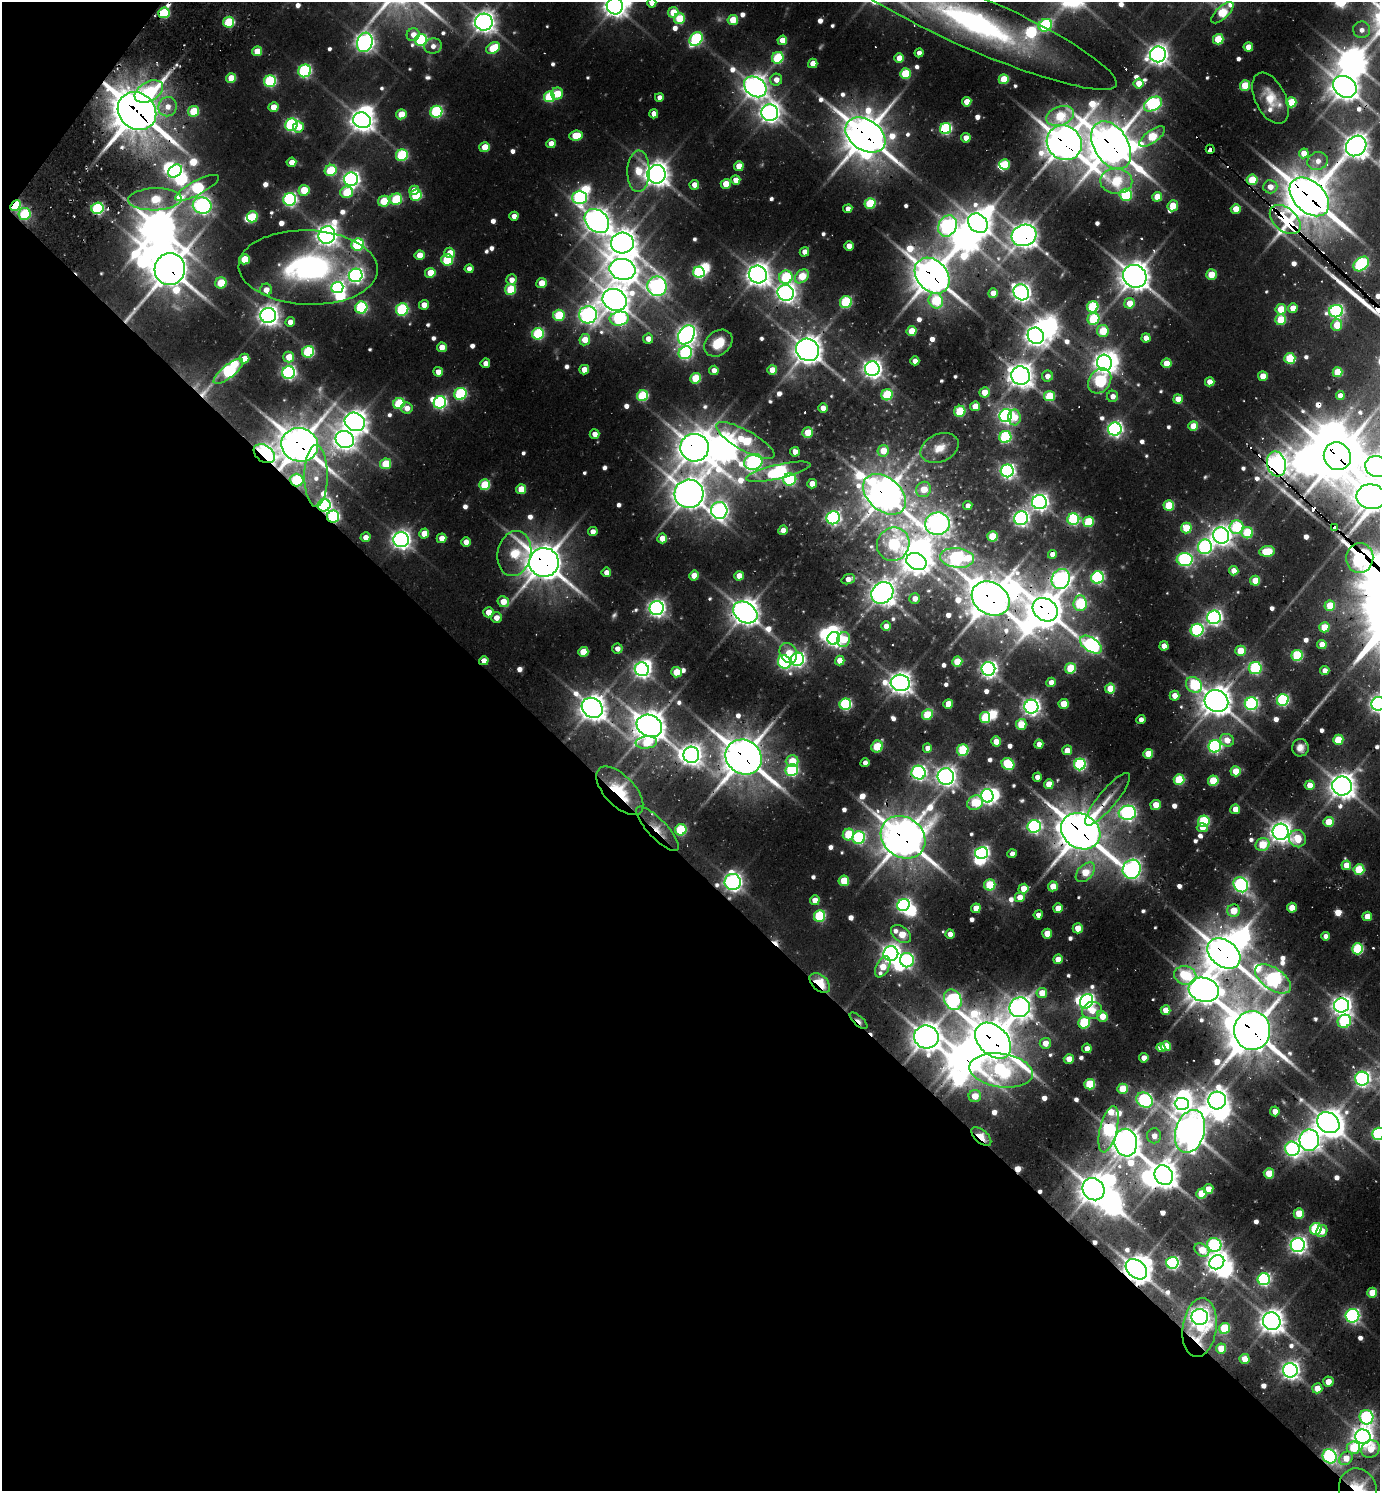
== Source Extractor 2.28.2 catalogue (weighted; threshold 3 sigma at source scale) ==
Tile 9 of 4 x 4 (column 1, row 3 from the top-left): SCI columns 303-1680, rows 1559-3047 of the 6039 x 6026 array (HDU 1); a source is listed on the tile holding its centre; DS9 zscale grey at full resolution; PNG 1382 x 1493 px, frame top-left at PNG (2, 2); each listed source drawn as its Kron ellipse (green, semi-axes under 4 px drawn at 4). Shown black and unused: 43% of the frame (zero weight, under 2 of 3 exposures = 4% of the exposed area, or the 3 px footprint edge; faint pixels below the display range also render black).
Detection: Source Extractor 2.28.2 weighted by HDU 2 'WHT'; one run over the whole footprint, this tile lists its part. Background 0.101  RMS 0.01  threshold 0.046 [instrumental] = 3 sigma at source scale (4.5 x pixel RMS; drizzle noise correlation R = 1.50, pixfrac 1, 0.05/0.05 arcsec/px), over >= 5 px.
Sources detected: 758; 21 too faint to see at this stretch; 54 inside a brighter object's white glare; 15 cosmic-ray / hot-pixel residue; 3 long thin detections or spike segments (spike, bleed or trail) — neither listed nor drawn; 8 inside a brighter listed object's ellipse — not listed separately; of the other 657, all 500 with FLUX_AUTO >= 9.83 (the completeness limit of this list) listed and drawn (157 fainter detections not listed), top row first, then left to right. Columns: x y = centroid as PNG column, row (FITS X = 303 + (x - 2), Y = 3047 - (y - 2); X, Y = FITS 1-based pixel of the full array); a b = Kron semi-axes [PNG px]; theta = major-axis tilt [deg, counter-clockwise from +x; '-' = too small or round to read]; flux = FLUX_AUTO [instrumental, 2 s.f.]
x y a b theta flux
652 3 5 4 - 16
615 6 8 8 - 1200
673 12 5 5 - 40
164 13 5 5 - 100
1222 13 14 6 43 79
679 19 5 5 - 60
733 20 5 5 - 41
229 22 5 5 - 92
484 22 9 8 - 1100
974 22 156 26 -24 480
1045 25 7 6 - 200
1362 30 8 8 - 11
413 35 6 6 - 14
696 39 7 6 - 190
1218 39 5 5 - 63
421 40 6 6 - 160
782 40 5 4 - 27
365 42 10 7 72 770
433 46 9 7 12 10
1248 47 5 4 - 21
493 48 7 5 33 57
257 51 5 5 - 28
919 53 4 4 - 10
1158 54 8 8 - 960
778 58 6 5 - 99
899 58 5 4 - 25
813 63 5 4 - 21
305 71 6 6 - 220
905 74 5 5 - 78
231 78 5 5 - 31
1004 79 5 5 - 47
776 80 6 6 - 13
270 81 6 5 - 160
1139 84 5 5 - 21
1245 85 5 5 - 56
755 87 12 9 -37 1200
1345 87 12 10 -34 1700
149 92 15 9 30 110
557 94 6 6 - 35
549 97 5 5 - 100
659 97 4 4 - 10
1270 98 27 15 -64 34
967 102 5 4 - 24
1291 102 5 5 - 66
1153 104 10 6 30 330
168 107 10 9 - 17
273 107 5 4 - 23
137 111 20 17 -41 4400
193 111 5 5 - 55
436 112 6 6 - 180
770 113 8 8 - 950
401 114 5 5 - 34
654 114 4 4 - 14
1060 116 14 9 20 79
362 120 9 7 -19 1200
292 125 6 6 - 250
298 127 6 5 - 24
946 129 6 5 - 180
865 135 22 15 -34 3300
576 136 7 5 7 43
1152 137 15 6 36 74
966 138 5 5 - 16
1064 143 18 16 -42 2800
551 144 5 4 - 18
1111 145 26 17 -58 3400
1356 146 11 9 45 1500
485 147 5 5 - 30
1210 149 4 4 - 44
1304 153 5 4 - 22
402 155 6 5 - 130
1318 161 10 9 - 12
291 162 5 4 - 19
1004 164 5 5 - 53
739 166 5 4 - 25
331 170 6 5 - 82
175 171 7 5 43 270
638 171 21 11 89 40
656 174 9 9 - 1300
351 179 7 7 - 590
736 180 5 4 - 20
1252 180 5 5 - 59
1116 181 16 12 -2 91
726 184 5 4 - 31
694 185 5 4 - 15
1270 187 7 6 - 16
197 188 24 7 28 160
304 190 5 5 - 46
414 190 5 4 - 20
347 192 6 5 - 67
416 195 6 5 - 93
1126 195 6 6 - 140
579 197 7 7 - 230
1157 197 5 5 - 33
1309 197 23 15 -43 4200
155 199 27 11 2 76
290 199 6 6 - 300
396 199 6 5 - 93
384 201 6 5 - 51
870 203 5 5 - 88
15 206 6 4 47 91
202 206 9 8 - 630
1173 206 5 5 - 37
97 208 6 5 - 200
848 209 4 4 - 11
1236 209 5 5 - 30
25 214 6 6 - 120
514 216 4 4 - 12
252 217 5 5 - 51
1285 220 18 11 -41 640
597 221 13 10 -43 1300
978 223 11 8 -45 1500
948 226 11 9 61 500
327 235 9 8 - 1100
1024 235 12 10 17 1500
622 243 11 10 - 1700
358 245 6 6 - 170
849 246 4 4 - 15
804 252 5 4 - 14
450 253 5 5 - 24
420 255 5 5 - 25
245 259 5 5 - 42
447 260 6 5 - 80
1361 264 9 6 41 210
308 267 69 37 -2 310
170 269 16 15 - 2900
469 269 4 4 - 11
622 269 13 10 -11 1700
699 272 6 5 - 210
430 273 5 5 - 32
356 275 7 6 - 450
758 275 9 8 - 1300
1211 275 5 5 - 37
802 276 8 6 45 48
932 276 20 15 -47 2900
1135 276 12 11 - 2000
786 277 7 6 - 110
511 280 5 5 - 13
221 283 6 5 - 46
541 283 5 5 - 27
657 286 10 9 - 620
337 287 6 5 - 280
510 289 5 5 - 67
266 290 6 6 - 13
1021 292 8 7 - 750
786 293 8 8 - 850
993 293 5 4 - 23
615 300 12 10 -27 1700
936 301 8 7 - 78
846 302 6 6 - 120
1129 303 5 5 - 27
424 305 5 5 - 14
1093 307 5 5 - 130
361 308 6 6 - 180
1293 308 5 4 - 22
402 309 6 6 - 160
1281 309 5 5 - 46
1336 311 7 6 - 330
268 315 8 7 - 1100
559 315 6 5 - 81
588 315 9 8 - 710
619 319 9 7 9 240
1093 319 6 5 - 100
1281 320 5 5 - 61
290 322 5 4 - 11
1337 325 6 5 - 45
911 331 5 5 - 36
1103 331 6 5 - 53
538 334 6 5 - 140
686 335 10 7 57 890
1036 336 8 8 - 940
1146 338 5 4 - 18
648 339 5 5 - 14
585 340 6 5 - 26
718 343 15 12 40 35
442 347 5 5 - 21
808 350 12 11 - 1800
308 352 6 5 - 130
685 353 7 6 - 260
289 357 5 5 - 29
1290 358 5 5 - 85
244 359 5 5 - 23
915 361 4 4 - 13
485 363 5 4 - 12
1104 363 8 7 - 870
1166 363 5 5 - 31
872 369 7 7 - 780
584 370 5 4 - 21
714 370 5 4 - 12
772 370 5 5 - 22
228 371 18 6 39 200
438 372 5 4 - 14
1338 372 5 5 - 46
289 373 6 6 - 330
1021 376 9 9 - 1300
1047 376 5 5 - 10
1263 376 5 5 - 27
695 378 5 5 - 61
1100 381 13 10 53 180
1210 382 5 4 - 18
984 392 5 5 - 26
460 394 6 6 - 160
887 395 6 5 - 97
643 396 6 5 - 110
1050 396 5 5 - 67
1113 396 6 5 - 12
1340 396 4 4 - 13
1178 399 5 5 - 20
440 402 6 6 - 260
399 404 6 5 - 95
975 406 5 5 - 25
407 408 6 5 - 14
823 408 4 4 - 16
960 411 6 5 - 78
1006 416 7 6 - 460
1014 417 8 6 88 22
355 422 10 9 - 1400
1193 426 5 5 - 36
1115 429 6 6 - 470
808 433 5 5 - 43
594 434 5 4 - 12
1005 437 6 6 - 140
345 440 9 8 - 1100
745 440 33 10 -29 100
300 445 18 16 -12 3300
695 448 14 14 - 2300
940 448 20 14 24 24
883 451 6 5 - 34
795 452 5 4 - 14
264 454 12 8 -36 540
1337 456 14 13 - 3500
753 462 9 7 23 470
386 464 5 5 - 56
1276 464 12 9 -76 1000
1377 466 12 10 -17 1100
1007 471 6 6 - 410
778 472 33 7 13 320
316 476 31 11 -90 25
790 479 6 6 - 170
297 480 7 6 - 91
812 484 5 4 - 17
485 485 5 5 - 71
521 489 5 5 - 29
924 489 8 7 - 30
689 494 14 14 - 2300
884 494 24 16 -41 2300
1371 497 14 12 -7 2000
1039 502 7 7 - 650
324 505 6 6 - 340
1169 505 5 5 - 66
968 506 5 4 - 11
719 510 8 8 - 630
333 517 6 6 - 190
833 518 7 6 - 340
1021 518 7 6 - 460
1073 519 6 6 - 180
1088 522 5 5 - 82
937 524 12 11 - 960
1236 527 7 7 - 110
1186 528 5 5 - 54
1335 528 4 3 - 150
783 530 5 4 - 13
593 532 5 4 - 11
1247 533 5 5 - 78
424 534 5 5 - 23
992 536 5 5 - 59
1221 536 8 7 - 910
365 537 5 5 - 13
441 538 5 4 - 18
662 538 5 5 - 18
401 540 8 7 - 810
466 542 5 4 - 14
893 544 17 16 - 160
1205 547 7 7 - 350
1267 551 8 5 6 62
514 554 23 16 78 93
1052 554 4 4 - 12
957 558 17 10 -6 360
1360 558 15 13 85 900
1185 559 8 6 -2 310
916 561 10 8 -25 1200
544 562 15 14 - 3000
1234 571 5 4 - 15
606 572 4 4 - 11
694 576 5 4 - 22
739 576 5 4 - 18
1097 578 6 6 - 220
848 579 7 5 19 14
1061 579 10 9 - 620
1255 581 5 5 - 43
882 593 12 10 43 1500
915 598 5 5 - 14
991 599 20 16 -33 3000
503 602 6 5 - 25
1080 603 8 6 87 100
1330 606 5 5 - 40
657 608 7 7 - 630
1045 610 13 11 -35 2500
488 612 5 5 - 20
745 612 13 9 -36 1700
1214 617 7 6 - 540
496 618 5 5 - 13
886 626 5 4 - 14
1324 627 5 5 - 41
1197 630 6 6 - 230
834 638 6 6 - 510
844 640 7 6 - 39
1322 644 5 4 - 20
1091 645 12 7 -34 440
1164 646 4 4 - 15
617 649 5 5 - 11
1240 651 5 5 - 43
583 652 5 5 - 39
788 653 10 8 -62 26
1297 655 5 5 - 110
798 659 7 6 - 380
840 660 5 4 - 24
484 661 5 4 - 12
957 661 5 5 - 39
784 662 7 6 - 280
1070 668 5 5 - 63
1255 668 6 6 - 190
642 669 7 7 - 610
988 669 7 7 - 590
1325 671 4 4 - 13
676 672 5 5 - 39
1051 682 5 4 - 16
900 683 9 8 - 1200
1194 685 8 7 - 110
1110 689 5 5 - 45
1174 696 5 5 - 18
1283 700 6 5 - 200
1216 701 12 11 - 2000
845 704 6 5 - 180
948 704 5 4 - 25
1063 704 5 5 - 36
1251 704 6 6 - 290
1378 704 7 6 - 660
1031 707 7 7 - 660
592 708 11 9 -38 1700
927 715 6 5 - 56
985 717 5 5 - 88
1141 720 4 4 - 9.8
1021 724 5 5 - 49
649 726 13 10 -28 2200
1227 740 7 6 - 21
1338 740 5 5 - 51
996 741 5 5 - 23
646 742 11 6 6 49
1039 744 4 4 - 11
1215 746 6 6 - 290
877 747 6 5 - 61
927 748 4 4 - 11
1300 748 9 8 - 10
963 750 6 5 - 98
1067 750 5 5 - 15
1148 754 5 5 - 40
691 755 8 8 - 980
744 757 19 16 -35 3400
792 761 6 5 - 38
865 763 4 4 - 11
1008 764 6 5 - 110
1080 764 6 5 - 200
792 770 6 6 - 190
1236 771 5 5 - 43
919 773 7 7 - 410
946 776 8 8 - 840
1037 777 4 4 - 11
1179 780 5 5 - 76
1213 781 5 5 - 66
1049 784 5 4 - 27
1310 785 5 5 - 23
1342 786 10 9 - 1500
620 791 30 15 -47 62
987 796 7 6 - 480
1108 799 33 9 50 20
975 803 8 7 - 68
1156 805 5 5 - 27
1235 809 5 5 - 18
1127 813 9 7 3 500
1204 821 6 5 - 130
1329 822 5 5 - 38
1034 826 6 6 - 320
1202 828 5 4 - 16
657 829 29 9 -46 20
681 830 6 5 - 110
1081 831 21 17 -32 3700
1281 832 8 8 - 1100
848 834 6 5 - 70
903 837 24 20 -37 3400
859 838 6 6 - 200
1297 839 9 8 - 38
1262 845 7 6 - 56
981 853 6 6 - 420
1012 854 4 4 - 11
1346 865 5 4 - 24
1132 869 10 9 - 720
1359 869 5 5 - 75
1085 872 11 7 47 41
844 881 5 5 - 48
733 882 8 8 - 750
990 885 5 5 - 70
1241 885 8 6 -49 420
1053 886 5 5 - 28
1023 889 5 5 - 26
1020 897 5 5 - 20
815 900 5 4 - 21
903 905 6 6 - 390
976 908 5 4 - 23
1058 908 5 4 - 24
1292 908 5 5 - 30
1234 911 6 6 - 32
1038 915 4 4 - 11
819 916 6 5 - 110
1367 916 5 4 - 23
1078 928 5 5 - 26
901 934 11 7 -35 41
950 934 4 4 - 11
1047 934 5 5 - 27
1326 936 4 4 - 9.9
1358 949 5 5 - 130
1224 953 18 13 -38 3000
891 954 7 7 - 790
1058 959 5 4 - 19
907 960 7 7 - 240
883 967 11 6 63 30
1185 975 11 9 -14 89
1273 979 20 10 -35 550
820 983 12 7 -43 71
1204 990 15 12 -17 2200
1042 993 5 5 - 29
953 1000 11 8 -65 380
1086 1001 8 6 61 520
1342 1005 7 7 - 900
1020 1007 10 10 - 1100
1165 1010 5 5 - 24
1092 1011 10 8 22 20
1102 1016 6 5 - 30
859 1021 11 5 -42 12
1344 1021 7 6 - 190
1084 1023 6 5 - 110
1252 1030 19 18 - 3500
926 1037 12 11 - 2000
993 1041 21 14 -45 4000
1045 1043 5 5 - 19
1166 1046 5 5 - 40
1087 1048 5 4 - 11
1161 1048 5 4 - 16
1144 1058 4 4 - 16
1069 1059 5 4 - 23
1001 1070 32 17 -8 240
1362 1079 7 7 - 470
1090 1084 5 5 - 77
1123 1089 5 5 - 51
975 1096 6 6 - 22
1145 1100 9 7 -34 340
1217 1100 9 9 - 1100
1182 1104 7 6 - 690
1275 1111 5 4 - 15
1328 1123 12 9 -36 1700
1109 1129 24 8 77 240
1190 1131 22 14 73 2000
1379 1134 6 6 - 280
1154 1136 7 7 - 14
981 1137 12 6 -42 29
1309 1140 11 10 - 990
1126 1143 14 11 -80 2000
1292 1149 7 7 - 460
1269 1173 5 5 - 42
1164 1175 10 9 - 1600
1094 1189 11 10 - 2000
1208 1189 5 5 - 19
1201 1194 5 5 - 45
1299 1213 5 5 - 46
1316 1229 6 6 - 110
1322 1231 6 5 - 16
1214 1245 7 6 - 270
1298 1245 7 7 - 630
1202 1250 8 6 -34 33
1217 1262 8 6 34 1000
1172 1263 6 6 - 280
1136 1269 12 8 -40 1800
1264 1279 6 6 - 260
1372 1293 5 5 - 34
1352 1316 7 7 - 320
1200 1317 8 8 - 940
1272 1321 9 8 - 1400
1200 1328 30 17 83 70
1224 1328 6 5 - 75
1221 1348 5 5 - 33
1245 1359 5 5 - 25
1290 1370 7 7 - 720
1328 1382 5 5 - 17
1317 1388 5 5 - 24
1366 1417 7 7 - 270
1363 1437 8 7 - 1000
1353 1448 6 6 - 55
1370 1449 9 8 - 25
1330 1456 7 6 - 330
1346 1458 7 6 - 21
1358 1490 22 18 -70 58
Overlapping masked pixels (flux is a lower limit): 58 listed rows (the first 20) at x y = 1345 87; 137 111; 946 129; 865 135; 1064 143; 1111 145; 1356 146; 1210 149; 1252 180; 1309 197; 15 206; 25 214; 1285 220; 1024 235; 308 267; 170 269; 932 276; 228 371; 1021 376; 300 445
Isophote crosses this tile's border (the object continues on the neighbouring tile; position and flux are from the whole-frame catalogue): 10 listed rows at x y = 652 3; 615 6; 974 22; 1356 146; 1377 466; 1371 497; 1360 558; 1378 704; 1379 1134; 1358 1490